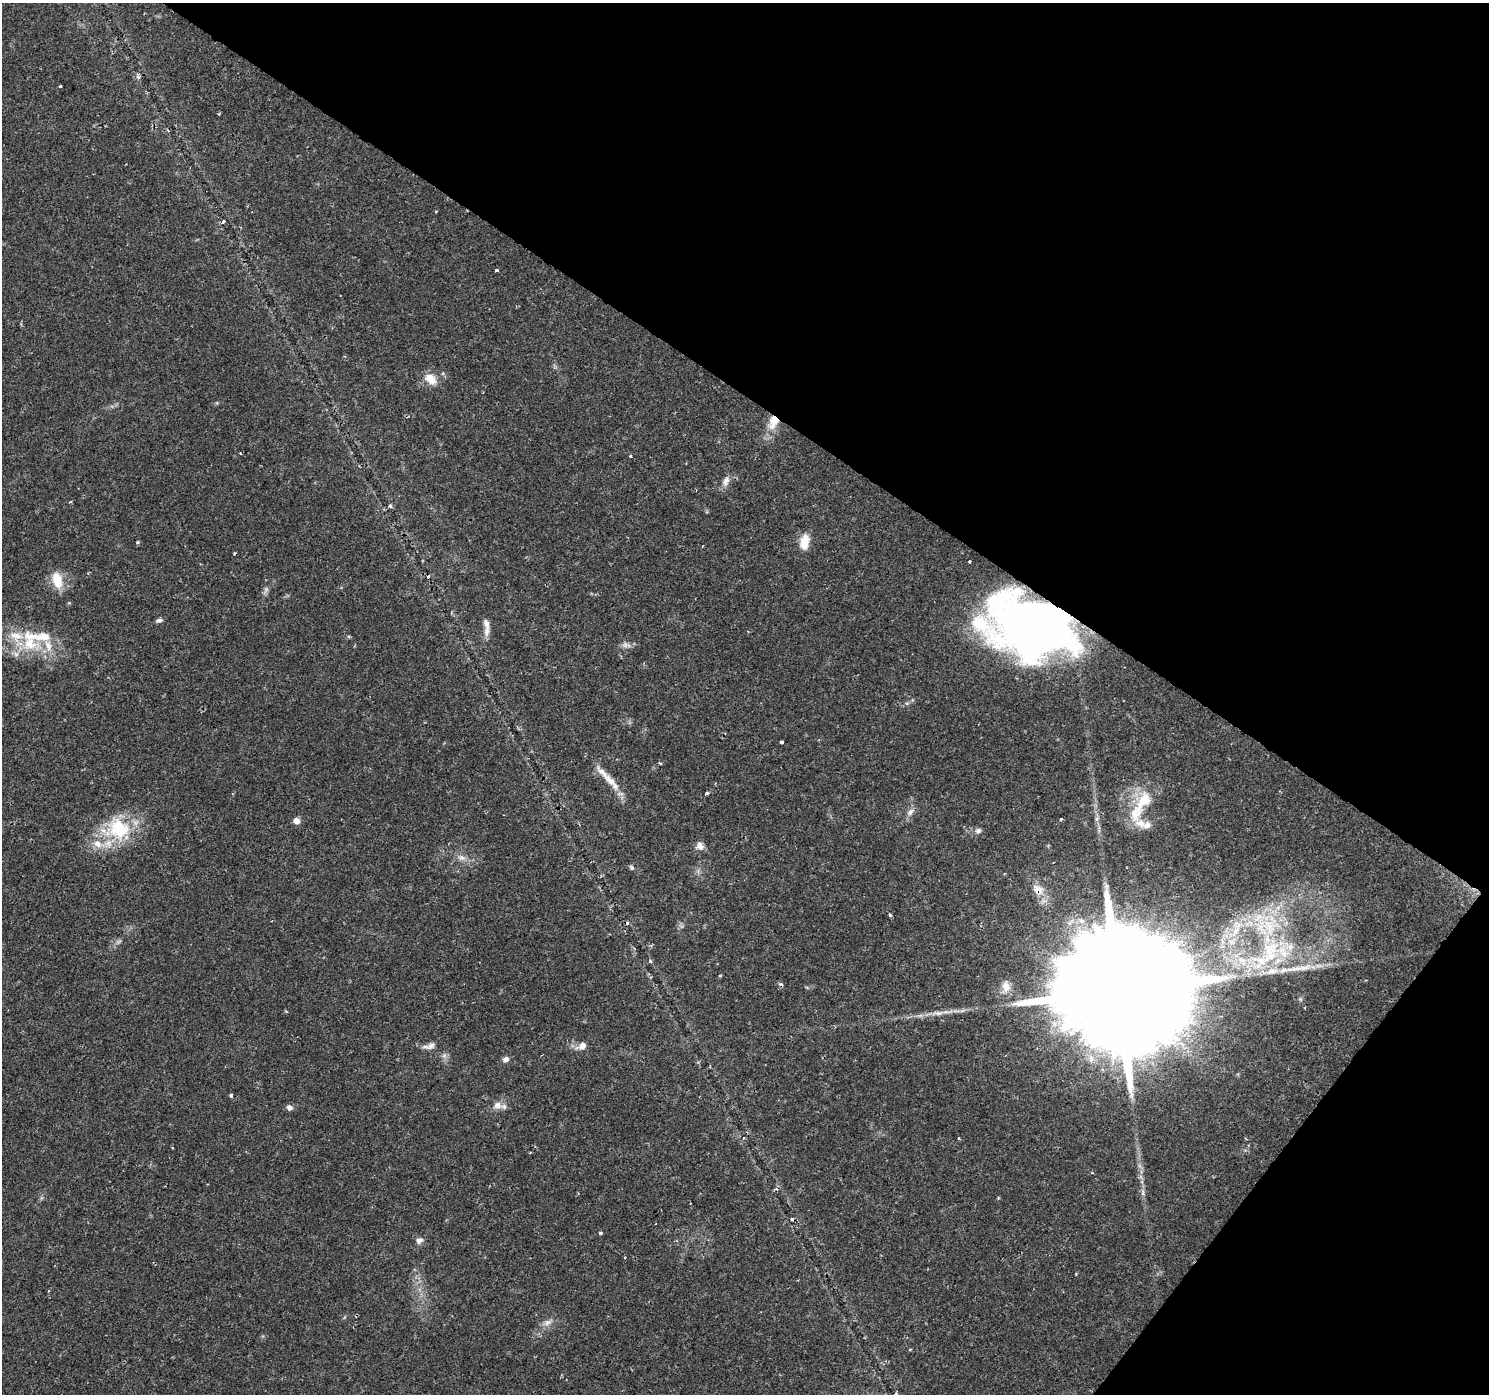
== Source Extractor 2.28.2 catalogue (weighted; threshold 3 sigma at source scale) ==
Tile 8 of 4 x 4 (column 4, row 2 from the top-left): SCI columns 4461-5947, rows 2967-4358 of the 5953 x 5998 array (HDU 1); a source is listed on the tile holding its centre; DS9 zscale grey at full resolution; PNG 1491 x 1396 px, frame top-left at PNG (2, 3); no overlay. Shown black and unused: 34% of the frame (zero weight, under 2 of 3 exposures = <1% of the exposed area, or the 3 px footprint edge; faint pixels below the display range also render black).
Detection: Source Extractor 2.28.2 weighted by HDU 2 'WHT'; one run over the whole footprint, this tile lists its part. Background 0.0415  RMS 0.0033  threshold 0.015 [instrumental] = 3 sigma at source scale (4.5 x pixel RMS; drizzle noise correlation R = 1.50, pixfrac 1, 0.0396/0.0396 arcsec/px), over >= 5 px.
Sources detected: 74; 7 cosmic-ray / hot-pixel residue — not listed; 10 inside a brighter listed object's ellipse — not listed separately; the other 57 listed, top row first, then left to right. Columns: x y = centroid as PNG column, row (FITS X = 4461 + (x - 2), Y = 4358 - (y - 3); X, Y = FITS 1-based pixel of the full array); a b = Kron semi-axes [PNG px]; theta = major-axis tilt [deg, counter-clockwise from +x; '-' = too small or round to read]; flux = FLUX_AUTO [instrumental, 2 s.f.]
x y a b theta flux
138 77 7 5 -45 0.75
60 86 3 3 - 0.46
223 221 4 3 - 0.99
496 270 3 3 - 1.2
431 379 17 11 -41 4.5
773 422 21 12 70 6.2
240 453 3 2 - 0.33
631 456 4 3 - 0.49
726 481 14 8 65 2.1
390 506 5 4 - 0.6
138 542 5 4 - 0.41
804 542 19 11 79 4.9
970 562 3 3 - 0.64
57 580 23 12 -75 6.6
266 590 8 6 70 0.96
159 620 8 5 15 0.97
486 627 26 7 -86 2.8
1028 627 76 46 -11 210
29 644 29 21 -19 15
625 645 8 8 - 1.3
907 703 6 4 17 0.59
781 742 3 3 - 1.8
660 763 5 3 - 0.29
607 778 44 8 -46 6.2
707 793 4 3 - 0.97
1143 801 48 17 59 13
910 812 12 7 46 1.7
1061 819 4 3 - 0.33
296 821 6 6 - 2.4
1147 825 12 9 31 2.2
118 829 38 30 -5 23
978 831 8 7 - 1.2
700 846 11 9 -54 1.9
462 858 11 7 -18 1.9
632 867 7 5 -42 0.67
1038 890 14 11 -32 3.8
890 915 4 3 - 0.63
119 942 9 3 21 0.62
1270 952 51 27 55 34
650 961 5 3 - 0.39
1294 969 35 6 9 6.2
720 976 5 3 - 0.27
1006 986 14 10 -79 3
1118 991 61 26 51 27000
938 1013 18 5 5 2.5
431 1046 13 8 31 1.9
582 1046 11 9 57 2
506 1059 8 6 26 1.3
231 1095 4 3 - 2.2
497 1105 11 9 36 2.2
289 1107 7 6 - 1.4
959 1138 3 3 - 0.65
530 1152 3 2 - 0.42
1143 1193 11 3 80 0.83
600 1233 3 3 - 0.82
419 1241 10 7 26 1.4
548 1323 12 7 25 1.9
Overlapping masked pixels (flux is a lower limit): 4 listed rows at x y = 773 422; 1028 627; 1038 890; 1118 991